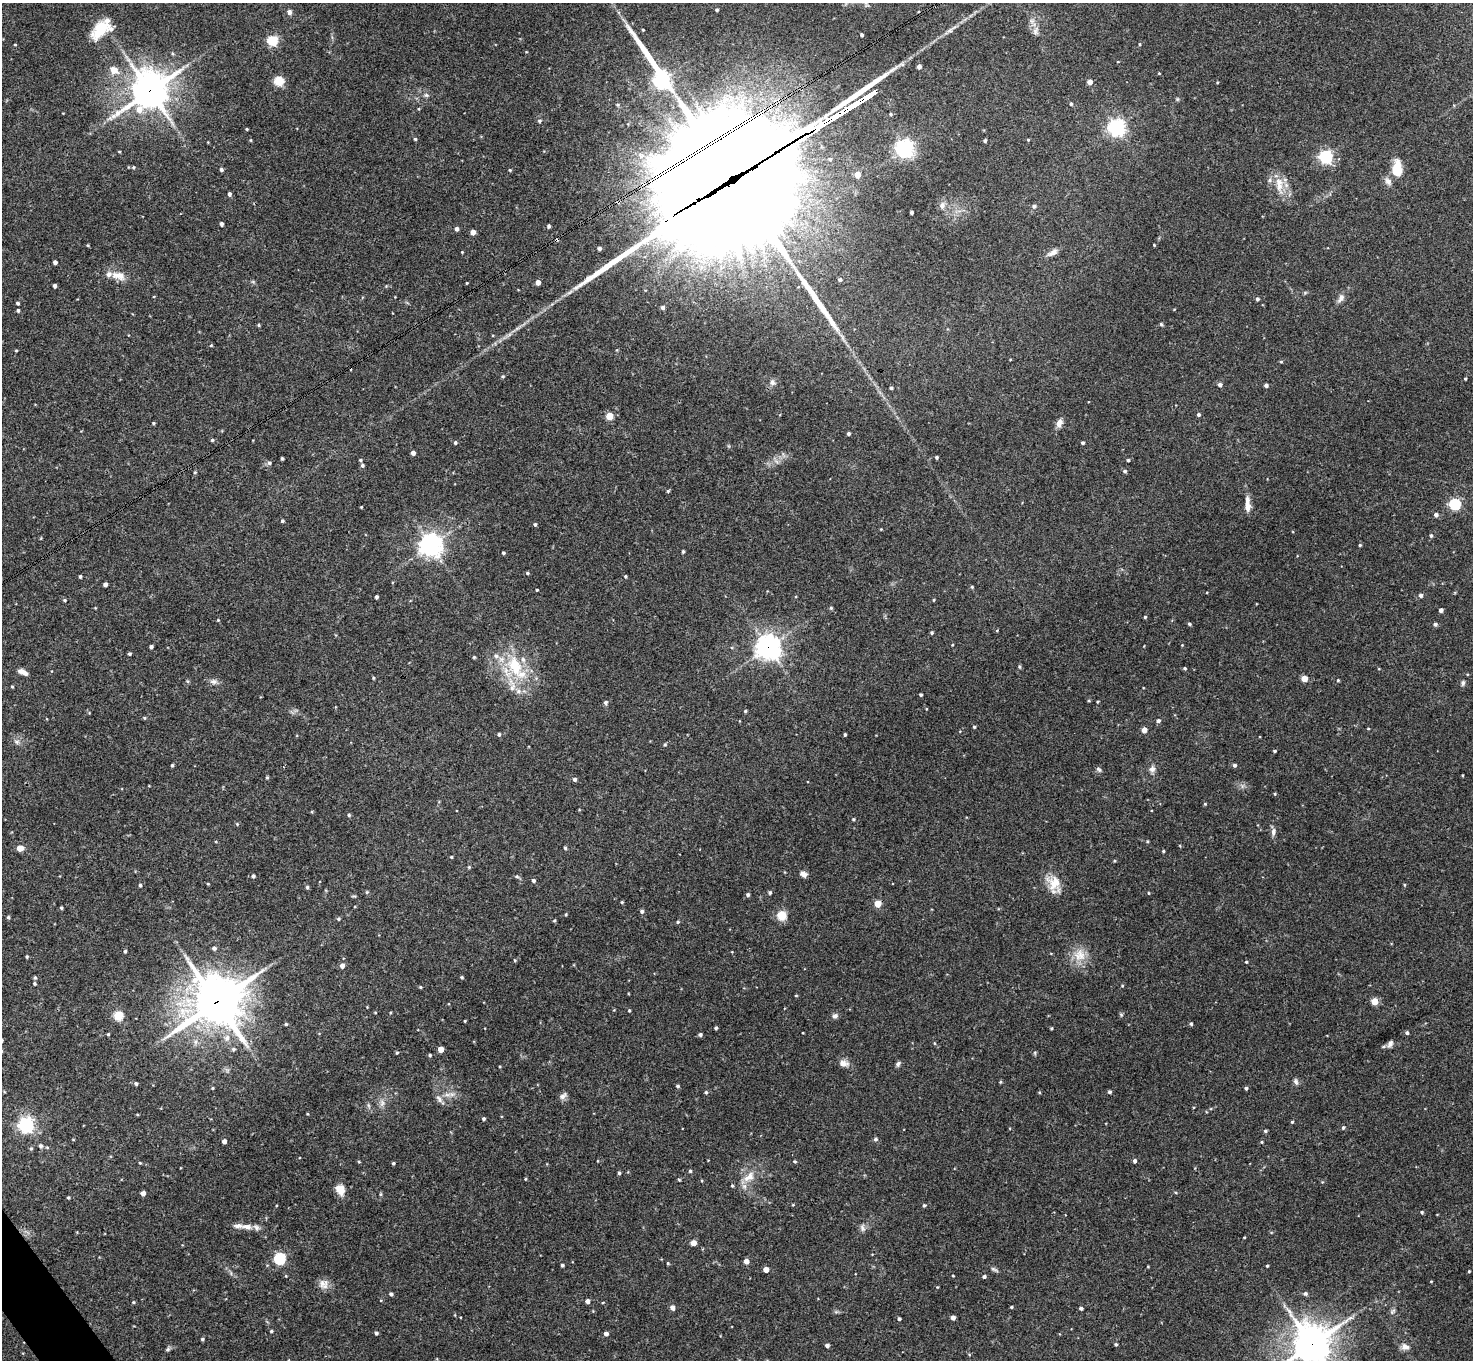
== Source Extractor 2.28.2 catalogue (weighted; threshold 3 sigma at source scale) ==
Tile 7 of 4 x 4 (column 3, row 2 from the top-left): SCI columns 2943-4413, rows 2870-4227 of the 5886 x 5878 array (HDU 1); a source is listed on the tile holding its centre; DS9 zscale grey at full resolution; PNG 1475 x 1362 px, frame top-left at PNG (2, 3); no overlay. Shown black and unused: <1% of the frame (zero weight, under 3 of 4 exposures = <1% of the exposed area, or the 3 px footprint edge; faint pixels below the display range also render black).
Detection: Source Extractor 2.28.2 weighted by HDU 2 'WHT'; one run over the whole footprint, this tile lists its part. Background 0.092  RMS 0.0056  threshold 0.0254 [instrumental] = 3 sigma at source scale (4.5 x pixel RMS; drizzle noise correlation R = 1.50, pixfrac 1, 0.05/0.05 arcsec/px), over >= 5 px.
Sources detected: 326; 3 inside a brighter object's white glare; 1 cosmic-ray / hot-pixel residue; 3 long thin detections or spike segments (spike, bleed or trail) — not listed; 10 inside a brighter listed object's ellipse — not listed separately; the other 309 listed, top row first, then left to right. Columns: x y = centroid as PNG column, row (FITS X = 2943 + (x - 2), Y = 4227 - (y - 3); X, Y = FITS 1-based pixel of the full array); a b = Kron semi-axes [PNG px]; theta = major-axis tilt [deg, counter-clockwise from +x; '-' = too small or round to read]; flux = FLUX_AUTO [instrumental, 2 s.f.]
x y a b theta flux
717 10 4 4 - 0.86
289 12 7 6 - 1.7
100 29 26 14 47 14
643 30 3 3 - 0.46
950 30 7 6 - 1.3
1035 31 10 6 63 2.1
862 35 3 3 - 1.1
272 40 5 5 - 45
15 44 4 2 - 0.42
1139 44 5 3 - 0.48
919 67 4 4 - 2.7
114 70 11 8 -35 5.2
1159 73 3 3 - 0.42
661 78 29 6 -59 210
279 80 5 5 - 32
1090 82 4 4 - 3.8
1217 82 3 3 - 0.48
150 91 14 12 49 1100
426 95 6 5 - 1.1
1071 104 4 4 - 0.84
891 114 4 4 - 0.69
539 121 5 5 - 0.75
1116 127 6 6 - 210
247 129 3 3 - 0.51
415 139 4 4 - 0.69
251 140 5 3 - 0.47
985 140 4 4 - 0.97
1028 140 4 3 - 0.51
904 148 6 6 - 240
119 152 4 3 - 0.42
1326 156 5 5 - 100
830 159 5 5 - 0.97
133 167 5 4 - 0.8
221 169 5 4 - 0.85
1397 169 18 10 87 12
510 170 4 4 - 0.63
731 171 85 70 29 18000
857 175 4 4 - 7
1388 181 11 8 -49 2.6
1279 184 22 9 -84 7.5
229 194 4 3 - 1.4
942 205 9 7 68 2.6
1034 206 5 5 - 1.4
911 212 3 3 - 1.3
221 224 4 3 - 1.6
549 226 4 3 - 1.1
457 229 4 4 - 1.8
473 232 4 4 - 3.7
1154 245 3 3 - 0.45
599 249 4 4 - 1.5
462 252 3 3 - 0.4
1053 253 15 7 29 2.7
55 262 4 4 - 1.8
119 276 20 10 -14 6.2
840 280 5 4 - 1.3
538 282 4 4 - 3.8
467 283 3 2 - 0.4
54 286 4 3 - 1.5
386 286 4 4 - 0.53
1341 298 14 7 62 2.7
1257 299 4 4 - 1.2
18 303 3 3 - 1
662 307 4 4 - 1.5
18 310 4 3 - 0.9
1161 324 5 4 - 0.74
259 325 4 3 - 0.67
211 345 4 3 - 0.5
16 350 4 3 - 0.48
1281 362 4 4 - 0.59
503 376 4 4 - 0.67
1465 379 3 3 - 0.69
772 382 9 7 -79 2
1220 385 5 4 - 1.7
1266 385 4 3 - 1.6
891 388 3 3 - 0.85
1198 415 4 4 - 1.1
609 416 5 5 - 14
153 423 3 3 - 0.57
1059 423 10 7 59 3.2
848 434 3 3 - 1.1
212 440 4 4 - 0.79
455 442 4 4 - 0.93
1083 443 3 3 - 1
413 453 4 4 - 2.3
936 457 3 3 - 0.95
282 458 3 3 - 0.73
360 460 4 3 - 0.68
1128 460 3 3 - 0.56
269 463 6 5 - 1.2
362 465 5 4 - 1.1
1125 471 5 4 - 1.1
195 472 4 4 - 0.56
668 491 4 4 - 0.73
1455 504 5 5 - 65
1247 506 13 6 -85 4.1
361 507 3 2 - 0.43
1436 515 4 4 - 1.8
282 521 4 3 - 0.85
535 524 4 4 - 0.96
1431 535 5 4 - 0.89
431 545 7 7 - 460
1360 545 4 4 - 0.6
683 551 4 3 - 0.79
503 553 3 3 - 0.83
527 573 4 4 - 0.8
80 576 4 3 - 0.85
625 576 4 3 - 0.63
105 584 4 4 - 2.1
972 587 4 4 - 0.63
537 590 3 3 - 0.58
1421 595 4 4 - 1.6
376 597 4 3 - 1.3
64 600 4 4 - 0.65
934 600 4 3 - 0.48
831 608 5 4 - 0.68
1441 610 4 4 - 2
1145 617 4 3 - 0.67
218 620 3 3 - 0.43
1189 624 4 4 - 0.87
1435 624 5 4 - 1.2
932 633 4 4 - 0.76
151 647 4 3 - 1.2
768 647 8 8 - 450
129 654 3 3 - 0.83
474 657 4 4 - 0.66
515 666 33 20 -66 27
1020 667 5 3 - 0.65
1185 668 4 3 - 0.7
23 672 12 5 -26 3.2
373 678 4 3 - 0.59
1304 679 4 4 - 8.5
1338 680 3 3 - 0.56
213 682 11 7 -4 2.1
1463 683 8 5 82 1.1
12 687 4 3 - 0.5
921 695 3 3 - 0.87
1089 701 4 3 - 0.53
1098 702 4 2 - 0.51
606 703 6 5 - 1.1
745 711 4 3 - 0.65
144 718 4 4 - 0.56
1158 721 4 4 - 1.3
974 727 4 4 - 0.65
1368 728 4 2 - 0.43
1144 730 4 4 - 4.2
499 734 4 4 - 0.94
845 734 3 3 - 0.86
17 742 6 6 - 1.3
665 745 5 4 - 0.72
1275 751 3 3 - 0.74
172 765 3 3 - 0.72
1234 765 4 4 - 1.2
1099 769 8 5 -48 1.1
1152 769 8 8 - 2.3
1462 775 3 2 - 0.38
267 777 4 4 - 0.63
575 779 5 4 - 1.2
1275 794 4 3 - 0.56
1205 804 4 3 - 0.59
349 815 4 4 - 0.81
853 819 4 3 - 0.61
237 824 4 4 - 0.53
1273 832 10 6 82 2.1
1147 841 5 3 - 0.52
20 848 6 5 - 5.8
565 848 4 4 - 0.78
1163 851 3 3 - 0.57
451 857 3 3 - 0.59
1114 861 4 3 - 0.58
469 867 5 4 - 0.63
803 874 7 5 -27 3.1
253 876 4 3 - 0.93
517 876 5 5 - 0.8
533 880 4 4 - 1.1
1054 882 22 15 -61 9.6
140 885 4 3 - 0.83
1404 885 5 3 - 0.54
307 887 4 4 - 0.83
367 892 5 5 - 0.64
770 893 4 4 - 0.87
1148 893 4 3 - 0.41
748 895 4 4 - 1.1
622 902 4 3 - 0.67
878 904 5 4 - 11
61 908 4 3 - 0.67
642 911 5 5 - 1.2
566 914 4 3 - 0.54
782 915 5 5 - 32
8 917 4 3 - 0.8
339 919 5 4 - 0.8
554 920 4 3 - 0.6
678 922 4 4 - 0.76
214 948 5 4 - 1.4
125 951 4 3 - 0.76
1080 955 18 16 -60 9.2
27 956 3 3 - 0.68
515 960 4 4 - 0.53
1246 962 3 3 - 0.58
342 966 5 4 - 3
462 977 4 3 - 0.66
35 978 5 4 - 0.82
34 983 4 3 - 0.78
1122 986 4 4 - 0.52
420 987 4 4 - 0.56
796 995 4 3 - 0.43
1374 1001 5 4 - 13
216 1002 19 17 40 1800
629 1010 3 3 - 0.6
118 1015 5 5 - 30
1121 1015 5 5 - 0.74
835 1016 8 6 23 1.5
465 1021 3 2 - 0.43
286 1024 4 3 - 0.8
1191 1024 4 3 - 0.89
716 1028 4 3 - 0.88
1052 1028 4 3 - 0.52
1407 1033 4 4 - 1.1
108 1034 4 3 - 0.59
700 1034 4 4 - 1.1
227 1038 10 8 73 3.3
934 1043 5 3 - 0.48
1390 1044 11 6 58 2.2
233 1049 5 5 - 0.99
441 1049 4 4 - 7.8
2 1051 4 3 - 0.48
397 1053 4 4 - 0.6
1035 1053 6 3 -73 0.68
430 1055 4 3 - 0.77
844 1063 12 8 -7 3.4
898 1064 7 5 51 1.4
1000 1082 4 3 - 0.56
1296 1082 9 5 -69 1.5
136 1084 5 4 - 0.99
678 1086 5 4 - 0.89
213 1088 5 3 - 0.48
1246 1088 4 4 - 0.98
706 1092 4 4 - 0.77
1109 1092 4 4 - 1.1
447 1094 9 4 8 2.2
563 1096 11 7 37 2.2
439 1099 12 6 -56 2.2
382 1103 9 5 72 2
483 1119 4 4 - 0.82
1292 1122 3 3 - 0.64
26 1125 6 6 - 160
1343 1127 4 4 - 0.94
1265 1131 4 4 - 0.87
73 1139 4 3 - 0.39
875 1139 5 4 - 1.2
224 1141 4 4 - 2.5
1262 1142 4 3 - 0.53
40 1146 6 5 - 1.4
31 1148 5 4 - 0.81
795 1161 4 3 - 0.71
1135 1161 4 4 - 1.5
359 1162 5 3 - 0.47
140 1163 4 3 - 0.44
393 1163 3 3 - 0.76
690 1171 4 4 - 0.72
619 1173 4 3 - 0.86
749 1177 19 10 39 7.3
525 1179 4 3 - 0.52
679 1180 5 3 - 0.55
732 1186 4 4 - 0.62
340 1189 14 10 -62 5.2
143 1193 4 4 - 2.6
380 1194 5 3 - 0.67
68 1198 3 3 - 0.64
793 1205 5 3 - 0.44
924 1205 4 4 - 0.89
1422 1212 4 3 - 0.68
246 1227 17 8 -5 4.8
862 1228 9 6 -67 1.7
1244 1237 3 2 - 0.39
693 1243 4 4 - 6.3
280 1258 5 5 - 64
746 1261 4 4 - 4
668 1263 4 3 - 0.61
562 1265 3 3 - 1
1148 1266 4 3 - 0.39
1267 1266 3 3 - 0.71
994 1269 15 3 -28 1.2
766 1270 4 4 - 5.1
1469 1271 3 3 - 0.52
286 1276 4 3 - 0.42
953 1276 3 3 - 0.49
984 1276 4 4 - 1.2
1431 1281 4 2 - 0.38
323 1284 14 12 -63 4
391 1294 4 3 - 1.1
1305 1294 5 5 - 0.95
587 1301 4 4 - 2.5
133 1302 4 4 - 0.61
672 1307 5 4 - 2.5
1011 1307 4 3 - 0.69
1081 1308 4 4 - 1.2
1393 1311 9 4 44 1.1
953 1318 4 4 - 2.4
1350 1318 7 4 19 1.3
899 1319 3 3 - 1.1
271 1331 4 3 - 0.71
376 1333 4 4 - 1.1
606 1334 4 4 - 2
202 1339 3 3 - 0.83
1116 1344 4 4 - 0.79
1312 1344 13 12 - 1300
827 1345 4 3 - 1.7
1405 1347 10 8 -7 2.9
168 1349 6 5 - 0.98
Overlapping masked pixels (flux is a lower limit): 5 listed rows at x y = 150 91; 731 171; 768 647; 216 1002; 1312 1344
Isophote crosses this tile's border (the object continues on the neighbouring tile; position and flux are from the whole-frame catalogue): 3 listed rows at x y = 731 171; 2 1051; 1312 1344